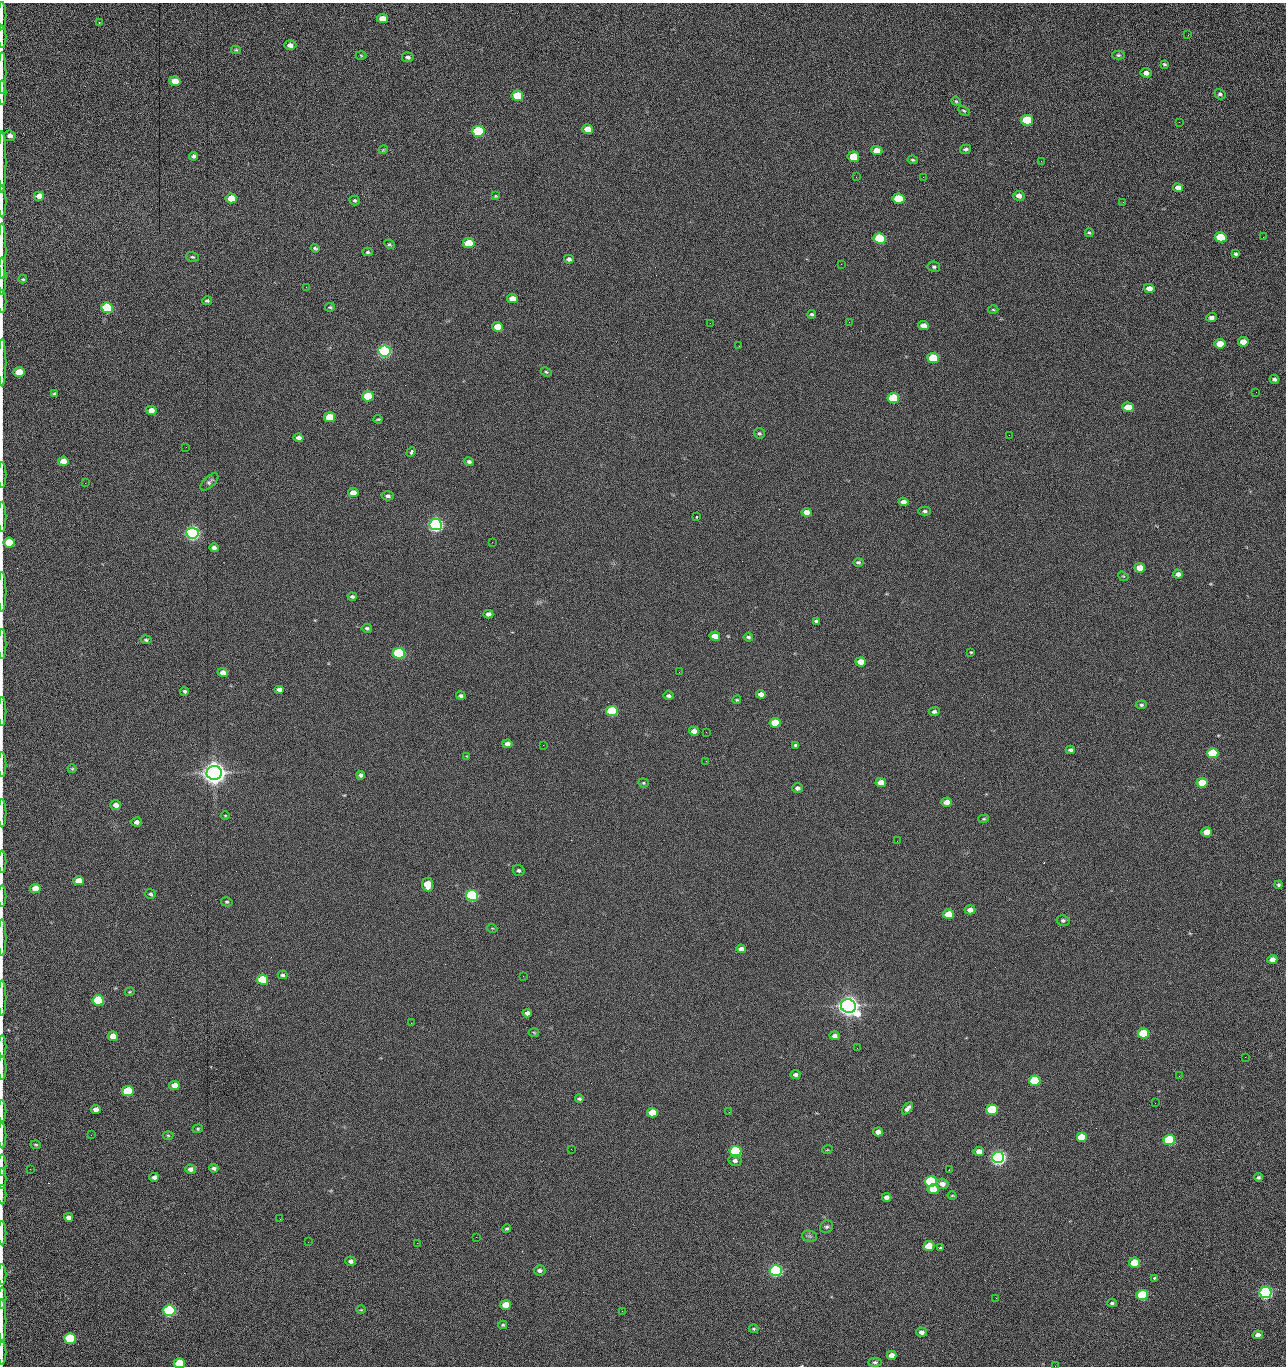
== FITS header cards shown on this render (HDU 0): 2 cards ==
NAXIS1  =                 1284 /fastest changing axis
NAXIS2  =                 1364 /next to fastest changing axis

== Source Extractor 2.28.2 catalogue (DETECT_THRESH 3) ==
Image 1284 x 1364 px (HDU 0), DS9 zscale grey, 1 PNG px = 1 image px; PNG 1288 x 1368 px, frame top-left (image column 1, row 1364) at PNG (2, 3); each listed source drawn as its Kron ellipse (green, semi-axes under 4 px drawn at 4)
Background 145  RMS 15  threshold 44.5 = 3 sigma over >= 5 px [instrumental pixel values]
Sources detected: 278; all 278 listed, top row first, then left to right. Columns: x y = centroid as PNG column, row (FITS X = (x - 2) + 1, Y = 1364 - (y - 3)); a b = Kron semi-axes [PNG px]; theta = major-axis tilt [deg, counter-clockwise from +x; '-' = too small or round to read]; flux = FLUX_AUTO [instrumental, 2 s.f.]
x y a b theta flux
2 16 14 2 90 2.4e+03
383 19 5 4 - 1.3e+04
99 22 3 2 - 8.3e+02
1188 35 3 2 - 8.1e+02
2 36 11 2 90 2.0e+03
290 45 6 5 - 5.4e+03
236 50 5 4 - 1.4e+03
361 55 5 3 - 9.2e+02
1118 55 6 4 -1 1.7e+03
408 57 6 5 - 2.8e+03
1164 64 4 3 - 1.4e+03
2 73 21 2 90 3.8e+03
1146 73 5 5 - 4.4e+03
175 81 5 4 - 1.4e+04
2 93 12 2 90 2.5e+03
1220 94 6 5 - 2.0e+03
517 96 6 5 - 4.3e+04
956 101 5 4 - 1.1e+03
964 111 6 4 -28 1.3e+03
1027 120 6 5 - 6.1e+04
1179 122 3 2 - 7.3e+02
588 129 5 5 - 1.4e+04
478 131 6 5 - 1.6e+05
10 136 5 5 - 4.9e+03
965 149 6 4 12 2.2e+03
383 150 4 3 - 9.1e+02
877 151 5 4 - 1.2e+04
193 156 4 4 - 2.4e+03
853 157 6 5 - 2.8e+04
913 160 5 3 - 1.4e+03
1041 161 2 2 - 1.2e+03
2 162 31 2 90 6.0e+03
856 177 2 2 - 1.5e+03
923 177 2 2 - 1.2e+04
1178 188 5 4 - 6.3e+03
39 196 5 5 - 1.0e+04
495 196 4 3 - 9.8e+02
1019 196 6 5 - 5.7e+03
231 198 5 5 - 2.0e+04
898 199 6 5 - 5.1e+04
2 201 16 2 90 3.0e+03
355 201 5 4 - 1.4e+03
1123 202 2 2 - 6.2e+02
1089 233 4 3 - 1.3e+03
1221 237 6 5 - 4.2e+04
1263 237 2 2 - 5.3e+02
880 238 6 5 - 1.0e+05
469 243 6 5 - 4.0e+04
389 244 5 4 - 1.4e+03
315 248 4 3 - 1.6e+03
2 251 28 2 90 4.7e+03
368 252 5 4 - 1.7e+03
1236 254 4 4 - 1.9e+03
193 257 6 4 -15 1.6e+03
569 259 5 4 - 2.8e+03
841 264 2 2 - 1.8e+04
934 267 6 5 - 2.0e+03
2 276 19 2 90 3.2e+03
23 279 4 3 - 1.2e+03
306 287 2 2 - 5.0e+02
1149 288 5 4 - 7.6e+03
512 299 5 4 - 9.7e+03
2 301 11 2 90 1.9e+03
207 301 5 4 - 1.5e+03
330 307 5 4 - 1.2e+03
107 308 6 5 - 1.0e+05
993 310 5 3 - 1.1e+03
812 314 4 3 - 1.7e+03
1211 317 5 4 - 3.8e+03
849 322 2 2 - 3.8e+02
710 323 2 2 - 2.2e+03
924 326 5 4 - 7.4e+03
497 327 5 4 - 1.6e+04
1243 342 5 4 - 1.0e+04
1220 344 5 4 - 1.6e+04
739 346 2 2 - 4.1e+02
384 351 6 5 - 3.0e+05
933 358 6 5 - 5.8e+04
2 362 24 2 90 4.6e+03
19 372 5 5 - 2.5e+04
546 372 6 4 -23 1.4e+03
1274 379 5 4 - 2.5e+03
1256 392 3 2 - 8.0e+02
54 394 4 4 - 1.7e+03
368 396 6 5 - 3.7e+04
893 398 6 5 - 5.9e+04
1128 407 5 4 - 1.9e+04
151 410 5 4 - 8.3e+03
329 417 5 5 - 2.9e+04
378 419 4 2 - 1.1e+03
759 433 6 5 - 1.7e+03
1009 435 2 2 - 2.2e+03
299 438 5 4 - 3.8e+03
186 447 2 2 - 1.8e+03
411 452 5 3 - 4.3e+03
63 461 5 4 - 1.2e+04
469 461 5 4 - 2.3e+03
2 475 13 2 90 1.8e+03
209 482 11 5 43 2.9e+03
85 483 2 2 - 5.9e+02
353 493 5 4 - 9.9e+03
388 496 6 4 0 2.5e+03
904 502 5 4 - 5.5e+03
925 511 6 4 -1 1.9e+03
806 512 5 4 - 8.4e+03
2 517 15 2 90 2.7e+03
697 517 3 2 - 2.1e+03
436 525 6 5 - 5.0e+05
192 533 6 5 - 5.4e+05
492 542 3 2 - 1.7e+03
9 543 5 5 - 4.1e+04
214 548 5 4 - 3.9e+03
858 562 5 4 - 1.8e+03
1140 568 5 4 - 1.3e+04
1178 574 5 4 - 3.8e+03
1123 576 5 4 - 1.1e+03
2 592 20 2 90 3.6e+03
352 597 4 3 - 2.0e+03
488 614 5 4 - 4.1e+03
816 621 4 3 - 1.5e+03
367 628 5 4 - 2.1e+03
715 636 5 4 - 1.0e+04
748 637 5 3 - 1.8e+03
146 640 5 4 - 1.8e+03
2 644 15 2 90 2.7e+03
971 652 4 3 - 9.2e+02
399 653 6 5 - 1.6e+05
861 662 5 4 - 1.4e+04
679 672 2 2 - 1.3e+03
223 673 5 4 - 6.9e+03
279 689 5 4 - 4.0e+03
184 691 4 4 - 1.8e+03
761 694 5 4 - 5.6e+03
461 696 5 4 - 2.1e+03
668 696 5 3 - 2.4e+03
737 700 4 3 - 1.2e+03
1141 705 5 4 - 1.9e+03
2 711 14 2 90 2.4e+03
612 711 6 5 - 8.3e+04
934 712 5 4 - 2.6e+03
775 723 5 5 - 2.7e+04
694 731 5 4 - 7.3e+03
706 732 2 2 - 4.4e+02
507 744 5 4 - 4.3e+03
543 745 2 2 - 2.0e+03
796 745 4 3 - 1.6e+03
1070 750 4 4 - 2.2e+03
1213 753 5 5 - 7.6e+04
467 756 3 3 - 7.7e+02
706 761 2 2 - 1.4e+03
2 764 12 2 90 2.2e+03
72 769 4 4 - 1.0e+03
214 773 7 7 - 1.7e+06
361 775 4 4 - 2.5e+03
881 782 5 4 - 1.0e+04
643 783 5 4 - 1.3e+03
1202 783 5 5 - 2.5e+04
798 788 5 5 - 3.2e+03
947 802 5 4 - 8.2e+03
116 805 5 4 - 6.5e+03
2 813 14 2 90 2.7e+03
225 815 4 3 - 8.9e+02
984 819 5 4 - 1.2e+03
136 822 5 4 - 3.9e+03
1207 832 5 5 - 1.5e+04
897 841 2 2 - 6.2e+02
2 862 11 2 90 1.6e+03
519 870 6 5 - 2.3e+03
78 881 5 4 - 1.2e+04
428 885 7 5 -83 2.7e+04
1278 885 4 4 - 1.9e+03
35 889 5 5 - 1.6e+04
150 894 5 5 - 1.8e+03
472 895 6 5 - 2.4e+05
2 896 10 2 90 2.0e+03
227 902 6 4 -12 1.5e+03
970 910 5 4 - 5.7e+03
948 914 5 4 - 1.9e+04
1063 920 6 5 - 2.4e+03
492 928 5 3 - 7.8e+02
2 938 18 2 90 3.2e+03
741 949 5 4 - 5.8e+03
1272 959 5 4 - 7.3e+03
282 975 5 4 - 1.9e+03
523 976 3 2 - 1.3e+03
263 980 5 5 - 6.0e+04
130 992 5 4 - 1.0e+03
2 998 17 2 90 2.6e+03
98 1000 5 5 - 7.6e+04
848 1006 7 6 - 1.4e+06
527 1013 5 4 - 4.0e+03
411 1023 2 2 - 3.6e+03
534 1032 5 3 - 9.6e+02
1143 1033 5 5 - 4.8e+04
113 1036 5 5 - 1.0e+04
835 1036 5 4 - 3.6e+03
2 1047 11 2 90 1.9e+03
857 1048 3 2 - 8.2e+02
1245 1057 2 2 - 1.1e+03
2 1068 12 2 -90 2.0e+03
795 1075 5 4 - 3.3e+03
1179 1076 3 2 - 1.7e+03
1035 1081 6 5 - 8.8e+04
174 1085 5 4 - 1.2e+04
128 1091 5 5 - 6.5e+04
579 1099 4 3 - 1.7e+03
1155 1103 2 2 - 5.7e+02
908 1108 7 4 51 4.7e+03
96 1109 5 4 - 5.4e+03
992 1110 5 5 - 7.3e+04
2 1111 11 2 90 2.0e+03
729 1112 2 2 - 7.1e+02
652 1113 5 5 - 2.0e+04
198 1129 5 4 - 1.1e+03
878 1132 5 4 - 7.0e+03
2 1135 13 2 90 2.2e+03
91 1135 2 2 - 1.7e+03
168 1135 5 3 - 1.1e+03
1081 1137 5 5 - 3.2e+04
1169 1140 5 5 - 9.8e+04
36 1145 5 3 - 1.2e+03
571 1149 2 2 - 6.3e+02
827 1150 5 3 - 8.1e+02
735 1151 6 5 - 1.5e+05
979 1151 5 4 - 7.7e+03
998 1157 6 5 - 6.3e+05
735 1161 6 5 - 3.1e+03
2 1165 10 2 90 1.9e+03
214 1168 4 3 - 2.3e+03
30 1169 2 2 - 1.6e+03
190 1169 5 4 - 4.4e+03
949 1170 2 2 - 4.5e+02
154 1177 5 4 - 3.5e+03
1258 1177 4 4 - 1.8e+03
2 1178 11 2 90 1.6e+03
931 1182 6 5 - 1.5e+05
942 1184 6 5 - 6.8e+03
933 1189 5 5 - 1.6e+04
2 1194 10 2 90 1.6e+03
952 1196 4 3 - 8.6e+02
887 1197 5 4 - 4.4e+03
68 1217 5 4 - 4.0e+03
280 1219 2 2 - 1.4e+03
826 1227 7 6 - 2.1e+03
507 1229 4 3 - 1.3e+03
2 1233 12 2 90 2.5e+03
809 1236 8 5 -12 2.7e+03
476 1237 2 2 - 4.9e+03
308 1242 2 2 - 1.2e+03
417 1243 2 2 - 3.5e+03
929 1246 5 5 - 1.9e+04
941 1248 4 3 - 1.3e+03
351 1261 5 4 - 2.9e+03
1134 1263 6 5 - 2.6e+04
540 1270 6 5 - 3.5e+03
776 1270 6 5 - 3.1e+05
2 1275 10 2 90 2.0e+03
1155 1278 3 2 - 1.0e+03
1265 1293 6 5 - 3.7e+05
1142 1295 5 5 - 7.8e+04
2 1298 10 2 90 1.9e+03
996 1298 2 2 - 1.8e+03
1112 1303 5 3 - 1.5e+03
506 1305 5 5 - 1.8e+04
169 1310 6 5 - 2.4e+05
361 1310 4 3 - 8.0e+02
622 1311 2 2 - 6.0e+02
2 1321 21 2 90 4.2e+03
503 1325 4 3 - 1.4e+03
753 1329 5 3 - 1.2e+03
922 1332 5 4 - 4.2e+03
1258 1335 5 4 - 5.2e+03
70 1338 6 5 - 9.3e+04
2 1352 12 2 90 2.4e+03
891 1355 5 4 - 6.4e+03
875 1362 6 4 1 2.1e+03
179 1363 5 5 - 3.0e+04
1055 1366 2 2 - 1.4e+03
At the frame edge (FLAGS 8, measured only in part): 36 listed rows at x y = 2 16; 2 36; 2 73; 2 93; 2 162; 2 201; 2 251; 2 276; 2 301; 2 362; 2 475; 2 517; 9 543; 2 592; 2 644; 2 711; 2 764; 2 813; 2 862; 2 896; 2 938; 2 998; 2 1047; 2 1068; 2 1111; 2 1135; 2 1165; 2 1178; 2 1194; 2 1233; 2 1275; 2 1298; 2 1321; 2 1352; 179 1363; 1055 1366

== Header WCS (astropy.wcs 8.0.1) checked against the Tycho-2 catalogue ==
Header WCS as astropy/WCSLIB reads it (CRVAL/CRPIX/CD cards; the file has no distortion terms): RA---TAN/DEC--TAN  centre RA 15:41:40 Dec +51:59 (235.42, +51.98 deg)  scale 1.26 arcsec/px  FOV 26.9' x 28.5'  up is +92 deg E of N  parity flipped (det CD > 0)
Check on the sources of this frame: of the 60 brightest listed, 11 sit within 2.0 arcsec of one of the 11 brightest Tycho-2 stars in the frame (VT <= 12.29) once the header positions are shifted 0.09 arcsec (0.09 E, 0.00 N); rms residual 1.16 arcsec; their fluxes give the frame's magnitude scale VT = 25.23 - 2.5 log10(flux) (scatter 0.22 mag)
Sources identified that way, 11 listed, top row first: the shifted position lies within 2.0 arcsec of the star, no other Tycho-2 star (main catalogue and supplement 1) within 4.0 arcsec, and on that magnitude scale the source's flux lands within +1.5 / -3 mag of the star's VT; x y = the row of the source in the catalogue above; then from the Tycho-2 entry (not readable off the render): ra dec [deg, ICRS J2000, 3 dp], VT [Tycho-2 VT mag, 2 dp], TYC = Tycho-2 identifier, HIP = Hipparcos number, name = IAU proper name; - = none
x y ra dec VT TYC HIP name
384 351 235.614 +52.064 11.61 3489-1132-1 - -
436 525 235.514 +52.049 11.19 3489-1407-1 - -
192 533 235.515 +52.133 11.12 3489-1380-1 - -
214 773 235.378 +52.130 9.31 3489-1322-1 76850 -
472 895 235.303 +52.042 11.52 3489-958-1 - -
848 1006 235.232 +51.912 9.59 3489-824-1 - -
998 1157 235.143 +51.862 10.97 3489-1016-1 - -
931 1182 235.131 +51.886 12.29 3489-908-1 - -
776 1270 235.084 +51.941 11.45 3489-1346-1 - -
1265 1293 235.062 +51.771 11.53 3489-1453-1 - -
169 1310 235.075 +52.152 11.74 3489-912-1 - -